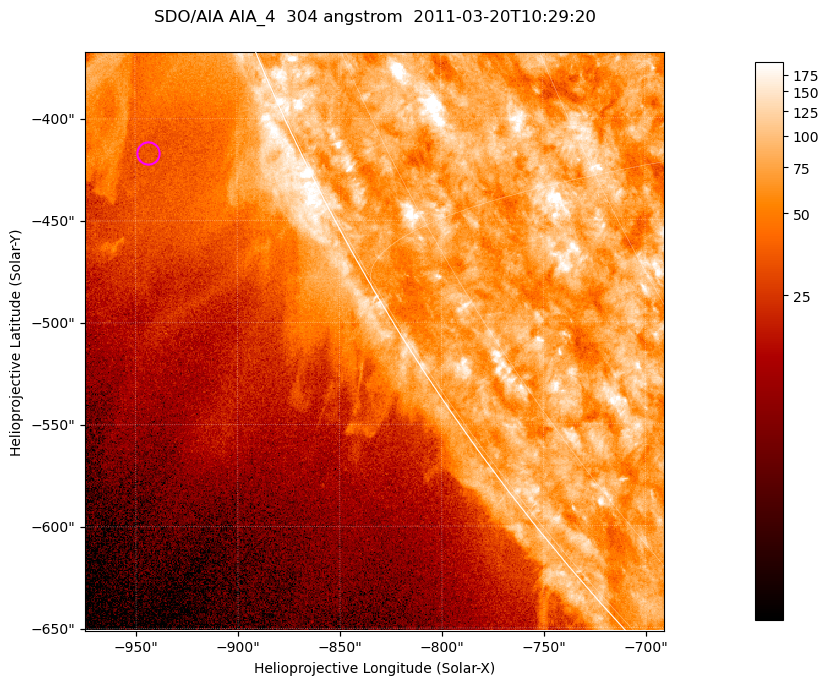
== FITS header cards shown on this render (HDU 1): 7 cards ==
TELESCOP= 'SDO/AIA '           / For AIA: SDO/AIA
INSTRUME= 'AIA_4   '           / For AIA: AIA_ATA1, AIA_ATA2, AIA_ATA3 or AIA_AT
WAVELNTH=                  304 / [angstrom] Wavelength
WAVEUNIT= 'angstrom'           / Wavelength unit: angstrom
DATE-OBS= '2011-03-20T10:29:20.123' / [ISO] Date when observation started; ISO 8
CTYPE1  = 'HPLN-TAN'           / CTYPE1; Typically HPLN
CTYPE2  = 'HPLT-TAN'           / CTYPE2; Typically HPLT

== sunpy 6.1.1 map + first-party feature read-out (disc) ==
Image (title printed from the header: SDO/AIA AIA_4  304 angstrom  2011-03-20T10:29:20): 473 x 473 px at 0.6 arcsec/px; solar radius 964 arcsec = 1606 px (partial field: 1.2% of the solar disc is inside the frame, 43% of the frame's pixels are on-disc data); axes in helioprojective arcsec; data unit not stated in the header (colour bar unlabelled)
Orientation: roll -0.132 deg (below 1 deg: not rotated)
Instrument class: DISC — disc imager (sunpy class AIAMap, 304 A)
Bright regions (active regions / flare kernels): reference = the on-disc median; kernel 5 px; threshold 5 sigma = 109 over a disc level ~76.1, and >= 1.15x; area >= 223 px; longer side >= 6 px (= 3.6 arcsec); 0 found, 0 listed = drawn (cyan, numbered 1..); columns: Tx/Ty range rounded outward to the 2 arcsec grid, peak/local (2 s.f.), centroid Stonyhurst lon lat
Off-limb structures (1.02-1.3 R_sun): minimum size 111 px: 3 found; the strongest spans PA ~110..120 deg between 1.02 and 1.14 R_sun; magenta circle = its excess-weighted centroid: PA ~115 deg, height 1.07 R_sun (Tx ~-944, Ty ~-416 arcsec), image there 1.7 x the reference